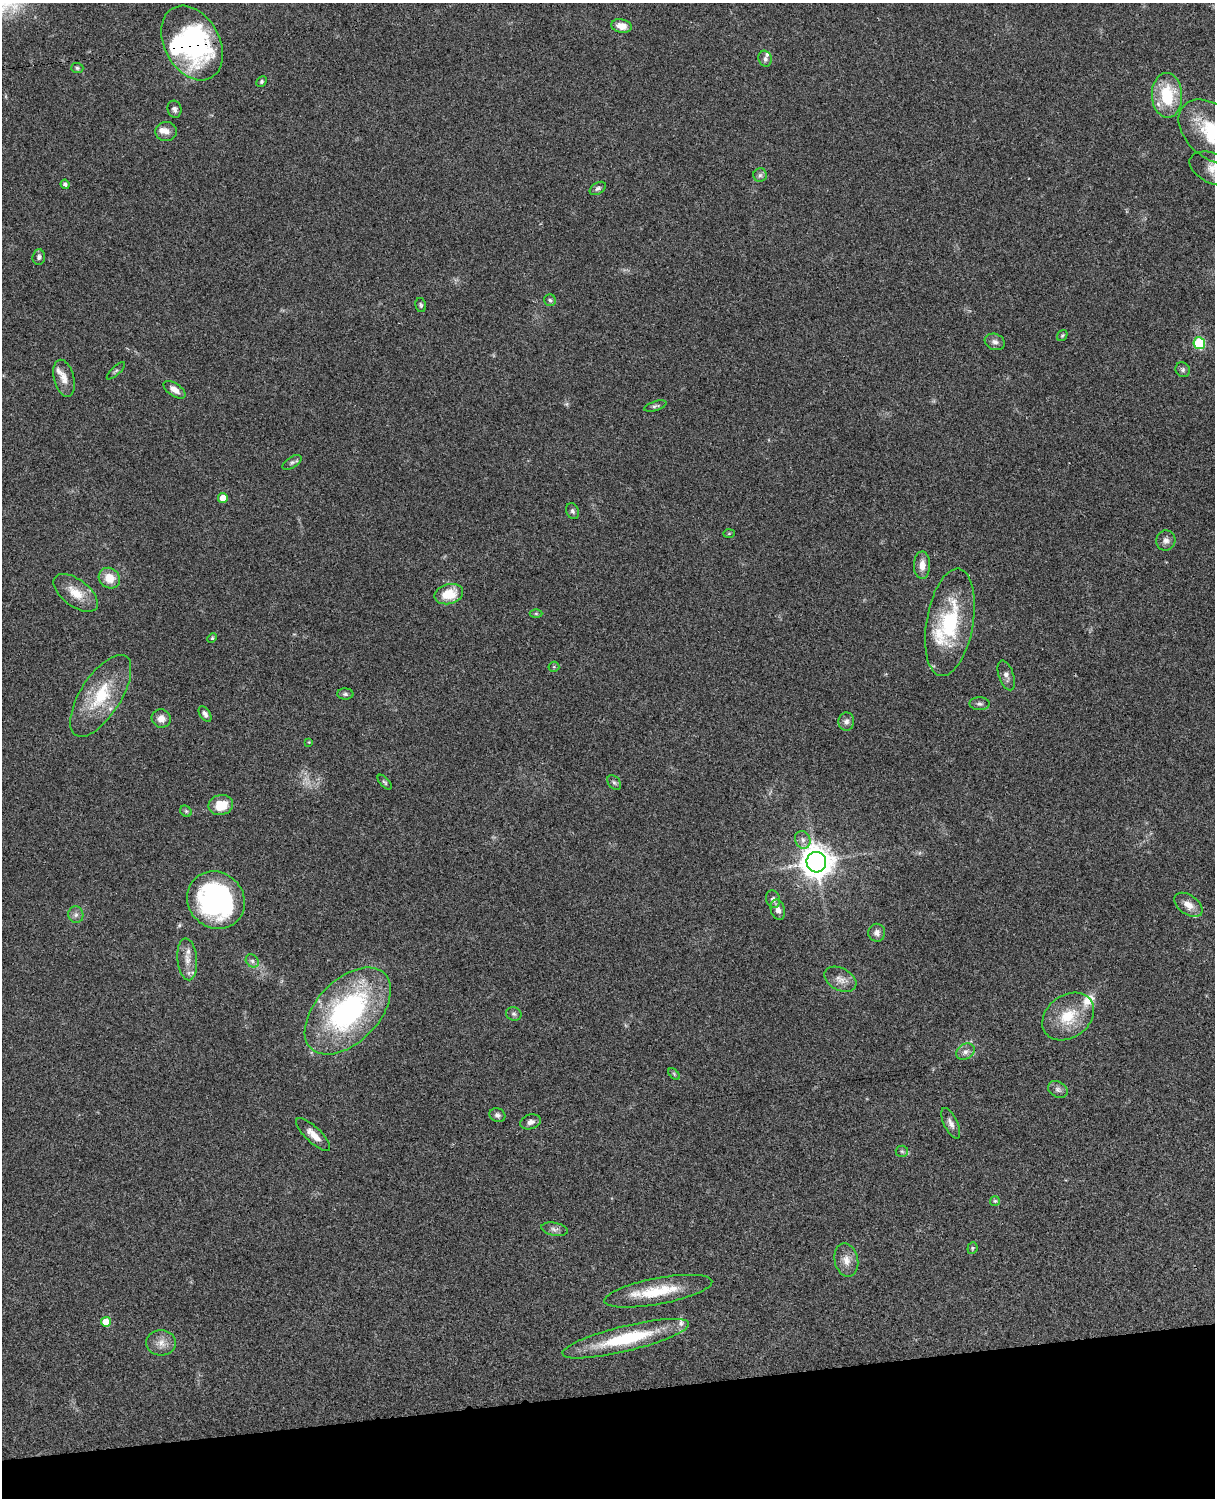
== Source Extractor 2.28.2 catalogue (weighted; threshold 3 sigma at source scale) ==
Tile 10 of 4 x 3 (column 2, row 3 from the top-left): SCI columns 1333-2545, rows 276-1771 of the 5089 x 4926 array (HDU 1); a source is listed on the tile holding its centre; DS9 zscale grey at full resolution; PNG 1217 x 1500 px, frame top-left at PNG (2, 3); each listed source drawn as its Kron ellipse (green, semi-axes under 4 px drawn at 4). Shown black and unused: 7% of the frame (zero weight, under 3 of 4 exposures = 6% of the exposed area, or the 3 px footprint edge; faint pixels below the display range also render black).
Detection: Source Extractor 2.28.2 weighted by HDU 2 'WHT'; one run over the whole footprint, this tile lists its part. Background 0.0742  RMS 0.0058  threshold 0.0259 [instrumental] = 3 sigma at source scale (4.5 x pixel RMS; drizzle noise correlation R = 1.50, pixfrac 1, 0.05/0.05 arcsec/px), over >= 5 px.
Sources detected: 88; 2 inside a brighter object's white glare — neither listed nor drawn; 7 inside a brighter listed object's ellipse — not listed separately; the other 79 listed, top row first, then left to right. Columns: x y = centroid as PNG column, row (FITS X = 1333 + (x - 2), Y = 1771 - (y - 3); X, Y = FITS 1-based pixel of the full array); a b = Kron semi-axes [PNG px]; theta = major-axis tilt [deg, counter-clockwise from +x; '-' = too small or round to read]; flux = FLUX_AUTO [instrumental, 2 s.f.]
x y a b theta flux
622 26 10 7 -12 5.5
192 43 40 28 -61 88
765 59 8 6 -74 1.7
77 68 6 5 - 1
261 81 6 4 48 1
1167 95 22 15 -87 27
174 109 8 7 - 1.8
166 132 10 9 - 3.5
1213 132 39 26 -41 37
1214 169 26 15 -23 10
760 175 7 6 - 1.5
65 184 5 4 - 1.7
598 188 9 5 31 1.4
39 257 8 6 87 1.8
550 300 6 5 - 1.3
421 305 7 5 -79 1.1
1062 335 6 4 54 0.76
995 342 10 8 -19 2.5
1199 343 6 5 - 43
1183 370 8 7 - 1.5
116 371 12 4 43 1
64 378 19 10 -75 5.5
175 390 12 6 -34 4.2
655 406 11 4 17 1.4
292 462 11 5 32 1.5
223 498 5 4 - 6.6
572 511 8 6 -68 1.4
729 534 6 4 2 0.68
1166 540 10 9 - 2.8
922 565 14 8 89 5.2
109 578 11 10 - 9
76 593 26 13 -37 11
449 594 14 10 14 13
536 613 6 4 -1 0.83
950 622 54 23 80 43
212 638 5 4 - 0.7
554 667 5 5 - 0.7
1006 675 15 7 -71 2.8
345 694 8 5 -2 1.3
101 696 47 20 57 30
979 704 10 6 0 1.9
205 714 8 5 -57 2.1
161 718 10 9 - 4.1
846 722 9 8 - 2.4
309 742 4 4 - 0.45
385 782 9 4 -48 0.99
614 783 8 5 -48 1.3
221 805 12 10 13 12
186 811 6 5 - 0.91
803 840 9 7 -66 2.5
816 862 10 10 - 880
773 899 9 7 -72 2.2
216 900 30 27 -43 110
1188 905 16 9 -36 5.7
778 910 10 7 -75 3.1
76 915 8 7 - 2.3
877 933 9 8 - 2.7
187 959 21 10 -85 6.1
252 961 7 6 - 1.5
840 979 17 11 -28 4.8
348 1011 52 31 46 110
514 1014 8 7 - 1.5
1068 1016 28 21 37 19
965 1052 10 7 32 2.6
674 1074 7 4 -46 0.84
1058 1090 10 7 -31 2.1
497 1115 8 7 - 1.7
530 1122 10 7 18 2.7
951 1123 17 6 -64 3
313 1135 22 7 -44 5.5
902 1151 6 5 - 1.1
995 1201 5 5 - 0.77
554 1229 13 6 -10 2.3
972 1248 6 5 - 0.82
846 1260 17 11 -77 5.6
658 1291 55 13 11 23
106 1322 5 5 - 13
626 1339 65 12 14 39
161 1343 15 12 -4 5.6
Overlapping masked pixels (flux is a lower limit): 1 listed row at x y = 192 43
Isophote crosses this tile's border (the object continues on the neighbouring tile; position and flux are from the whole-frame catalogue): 2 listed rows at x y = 1213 132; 1214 169